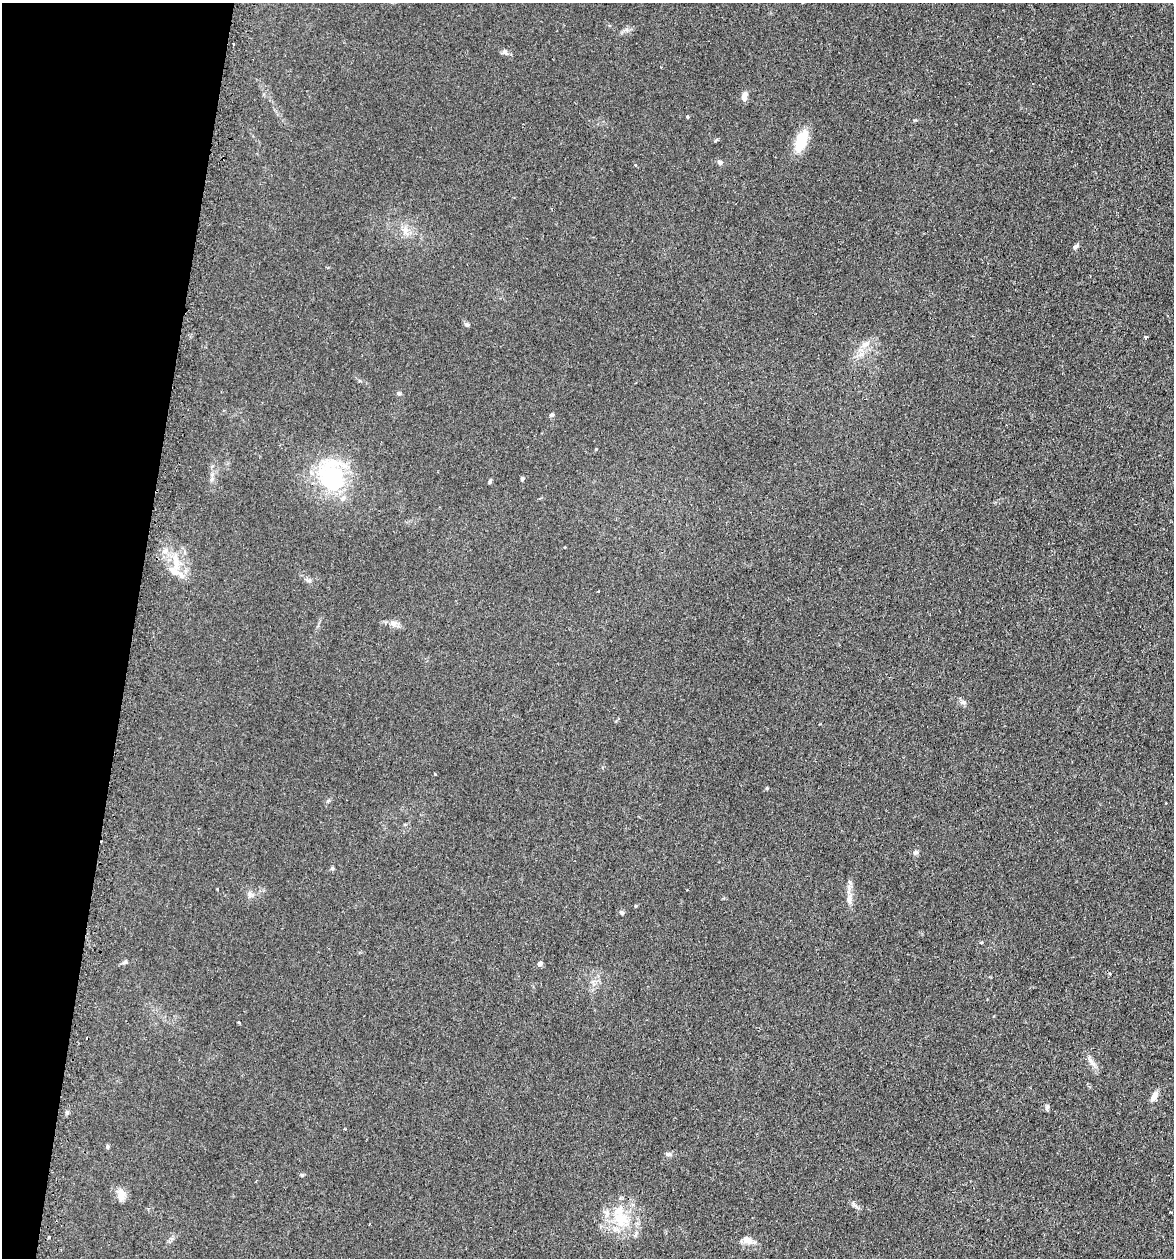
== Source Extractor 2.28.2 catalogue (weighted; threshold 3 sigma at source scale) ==
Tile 9 of 4 x 4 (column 1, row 3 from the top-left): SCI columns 266-1437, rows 1280-2535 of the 5097 x 5069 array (HDU 1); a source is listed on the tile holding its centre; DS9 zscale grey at full resolution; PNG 1176 x 1260 px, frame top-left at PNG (2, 3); no overlay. Shown black and unused: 11% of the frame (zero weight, under 2 of 3 exposures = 3% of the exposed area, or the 3 px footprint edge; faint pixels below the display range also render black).
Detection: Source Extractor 2.28.2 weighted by HDU 2 'WHT'; one run over the whole footprint, this tile lists its part. Background 0.0402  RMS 0.0056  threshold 0.025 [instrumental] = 3 sigma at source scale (4.5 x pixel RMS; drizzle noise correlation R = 1.50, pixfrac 1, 0.05/0.05 arcsec/px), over >= 5 px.
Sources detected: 55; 1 inside a brighter object's white glare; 2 cosmic-ray / hot-pixel residue — not listed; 6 inside a brighter listed object's ellipse — not listed separately; the other 46 listed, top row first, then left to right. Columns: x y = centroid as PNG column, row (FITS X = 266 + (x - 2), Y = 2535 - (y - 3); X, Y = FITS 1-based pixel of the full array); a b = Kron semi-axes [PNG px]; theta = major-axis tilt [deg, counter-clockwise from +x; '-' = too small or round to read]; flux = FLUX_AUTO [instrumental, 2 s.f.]
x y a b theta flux
504 52 8 6 21 1.8
744 96 11 6 76 3.4
687 117 3 3 - 2.2
716 140 6 4 19 0.61
801 141 17 9 67 19
720 162 7 6 - 1.4
635 165 3 3 - 0.85
405 230 11 10 - 4.1
1075 246 7 5 42 1.4
467 325 7 4 -5 0.93
1145 337 4 3 - 2.2
865 344 13 6 17 3.4
399 393 6 5 - 0.87
551 415 5 5 - 1.1
332 478 34 27 -58 53
212 479 8 5 37 1.3
522 479 4 4 - 1
490 481 6 3 74 0.87
176 562 25 9 -80 8.7
308 580 9 6 -15 1.5
393 623 10 7 5 2.8
963 702 8 6 -14 1.5
767 788 4 4 - 0.53
328 801 5 5 - 0.68
916 852 7 5 15 1.2
332 868 6 5 - 0.76
850 882 7 4 -71 1.1
250 894 10 4 -90 1.5
849 899 15 8 83 3.9
635 906 5 3 - 0.49
621 913 6 5 - 1.1
981 943 5 3 - 0.53
125 962 6 5 - 0.89
540 964 4 4 - 2.8
239 1022 3 3 - 0.61
1090 1060 15 6 -60 2.9
1154 1096 13 6 59 3.4
1047 1108 8 4 73 1.1
108 1146 6 4 87 0.83
668 1154 9 5 -4 1.6
302 1175 5 5 - 0.74
121 1192 16 9 -34 3.8
854 1205 13 3 -45 1.3
621 1219 23 21 -35 20
49 1237 3 2 - 0.91
747 1240 13 8 -29 4.1